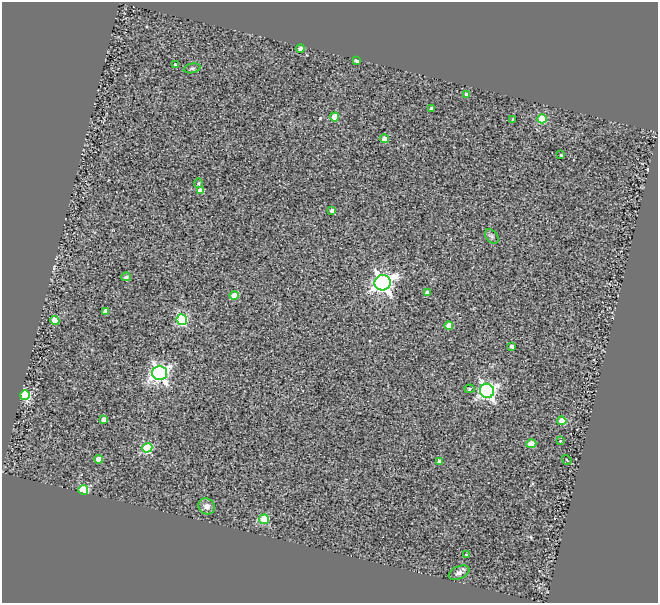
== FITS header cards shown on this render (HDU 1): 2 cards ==
NAXIS1  =                  656
NAXIS2  =                  601

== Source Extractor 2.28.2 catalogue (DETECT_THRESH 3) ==
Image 656 x 601 px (HDU 1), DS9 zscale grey, 1 PNG px = 1 image px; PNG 660 x 605 px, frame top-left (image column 1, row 601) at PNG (2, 2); each listed source drawn as its Kron ellipse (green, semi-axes under 4 px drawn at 4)
Background 0.757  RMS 0.65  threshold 1.95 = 3 sigma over >= 5 px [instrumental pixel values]
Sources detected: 41; all 41 listed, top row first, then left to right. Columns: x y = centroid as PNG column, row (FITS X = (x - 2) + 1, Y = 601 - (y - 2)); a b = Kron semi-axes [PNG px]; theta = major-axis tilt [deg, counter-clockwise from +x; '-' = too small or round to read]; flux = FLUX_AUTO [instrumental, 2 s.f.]
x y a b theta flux
300 49 4 4 - 150
357 60 4 3 - 150
175 65 4 3 - 70
192 68 8 4 12 81
467 95 4 4 - 280
432 108 3 3 - 130
335 117 4 4 - 1100
513 119 3 3 - 83
542 119 4 4 - 1400
384 139 4 4 - 310
561 155 3 2 - 41
198 183 5 4 - 62
200 190 4 4 - 250
332 210 4 4 - 150
492 236 8 5 -51 72
126 277 5 4 - 100
383 283 8 7 - 21000
427 293 4 3 - 180
234 296 4 4 - 860
105 311 4 4 - 190
55 320 4 4 - 920
182 320 5 5 - 3700
449 325 4 4 - 380
512 346 3 3 - 120
160 373 7 7 - 14000
470 389 5 4 - 60
487 391 7 7 - 12000
25 395 5 5 - 3400
104 419 4 4 - 230
562 421 4 4 - 860
560 441 4 4 - 36
531 444 5 4 - 600
147 448 5 5 - 2700
98 459 4 4 - 480
567 460 5 3 - 38
439 462 4 4 - 110
83 490 5 5 - 3000
207 506 8 7 - 250
264 519 5 5 - 1700
466 554 4 3 - 32
459 573 11 6 25 160